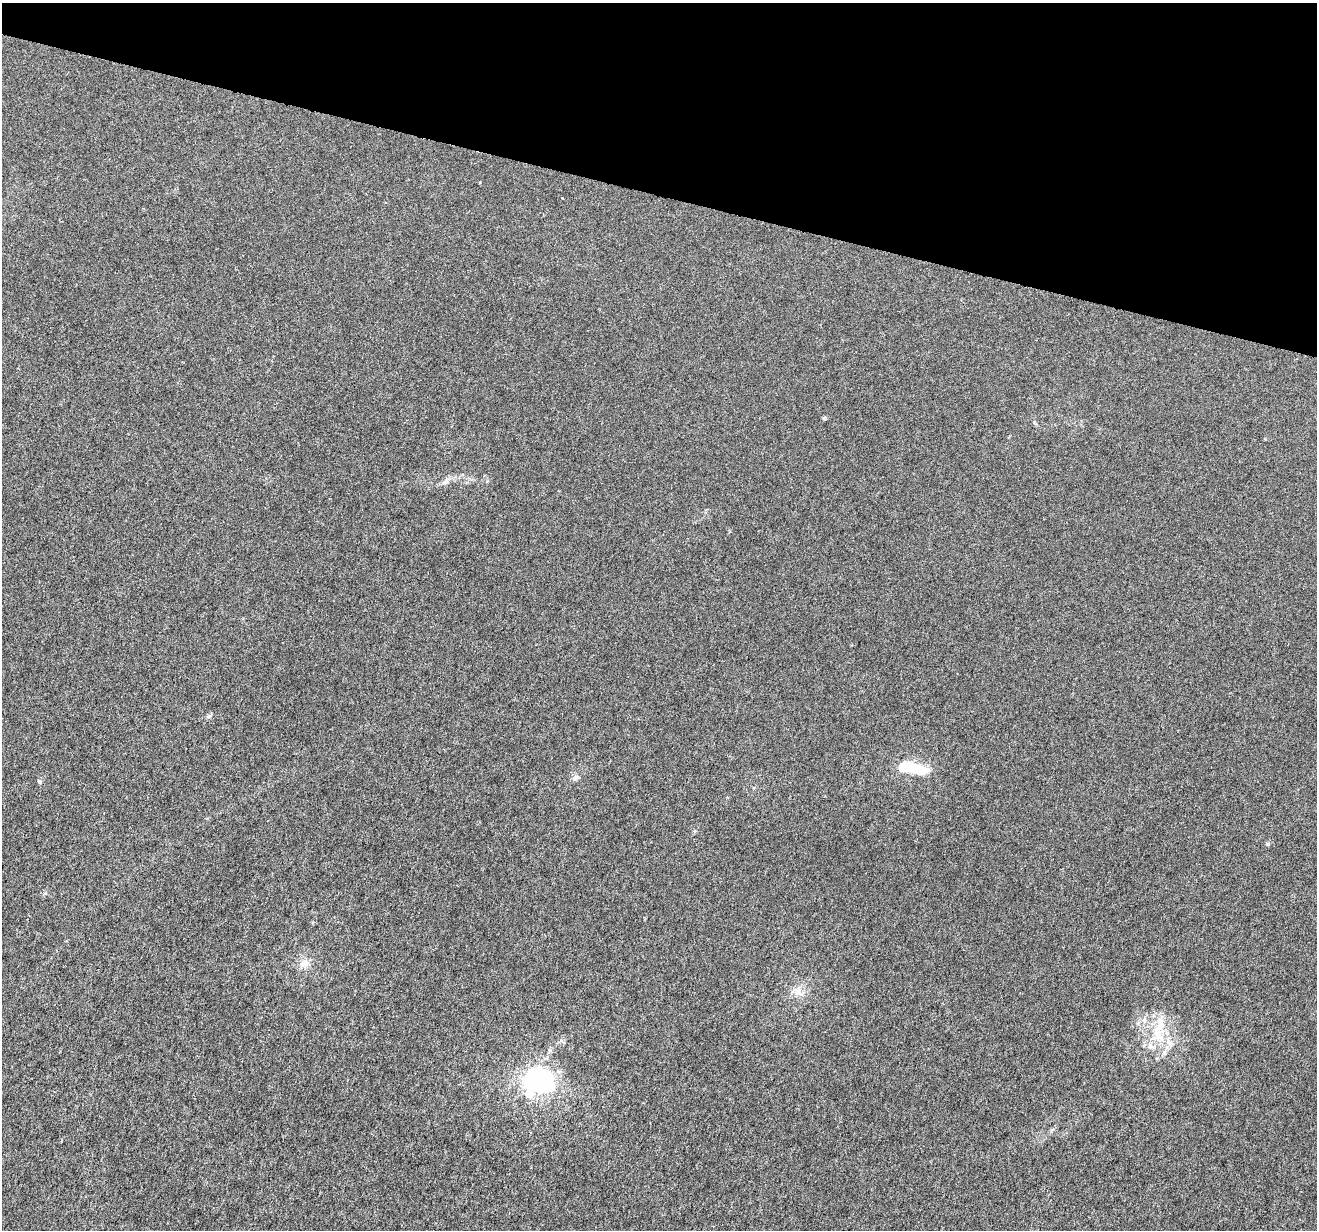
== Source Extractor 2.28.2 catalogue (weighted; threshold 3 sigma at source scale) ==
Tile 2 of 4 x 4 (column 2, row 1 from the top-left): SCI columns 1326-2640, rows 3969-5196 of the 5271 x 5418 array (HDU 1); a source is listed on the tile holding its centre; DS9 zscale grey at full resolution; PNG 1319 x 1232 px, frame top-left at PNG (2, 3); no overlay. Shown black and unused: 16% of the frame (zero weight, under 4 of 8 exposures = <1% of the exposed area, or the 3 px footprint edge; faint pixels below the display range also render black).
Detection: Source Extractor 2.28.2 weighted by HDU 2 'WHT'; one run over the whole footprint, this tile lists its part. Background -1.52e-05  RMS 7.5e-04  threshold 0.00307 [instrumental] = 3 sigma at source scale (4.09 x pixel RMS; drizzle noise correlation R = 1.36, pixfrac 0.8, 0.0396/0.0396 arcsec/px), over >= 5 px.
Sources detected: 13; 1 inside a brighter object's white glare — not listed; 2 inside a brighter listed object's ellipse — not listed separately; the other 10 listed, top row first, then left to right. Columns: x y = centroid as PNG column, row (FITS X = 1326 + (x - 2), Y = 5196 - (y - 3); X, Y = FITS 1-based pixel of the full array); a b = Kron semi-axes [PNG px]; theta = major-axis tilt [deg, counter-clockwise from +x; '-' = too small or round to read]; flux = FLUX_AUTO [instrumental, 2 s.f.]
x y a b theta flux
445 482 10 5 26 0.23
913 769 32 9 -12 3
575 778 9 7 57 0.2
40 781 6 5 - 0.1
1268 844 5 4 - 0.085
304 964 12 10 13 0.49
798 991 13 11 -89 0.61
1159 1035 31 9 -59 1.5
1150 1046 9 6 -21 0.29
535 1079 22 18 78 11
Unlisted compact peaks at least as high as the median listed source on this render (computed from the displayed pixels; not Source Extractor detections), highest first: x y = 209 716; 824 418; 487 481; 480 182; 562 198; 45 893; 1051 1131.